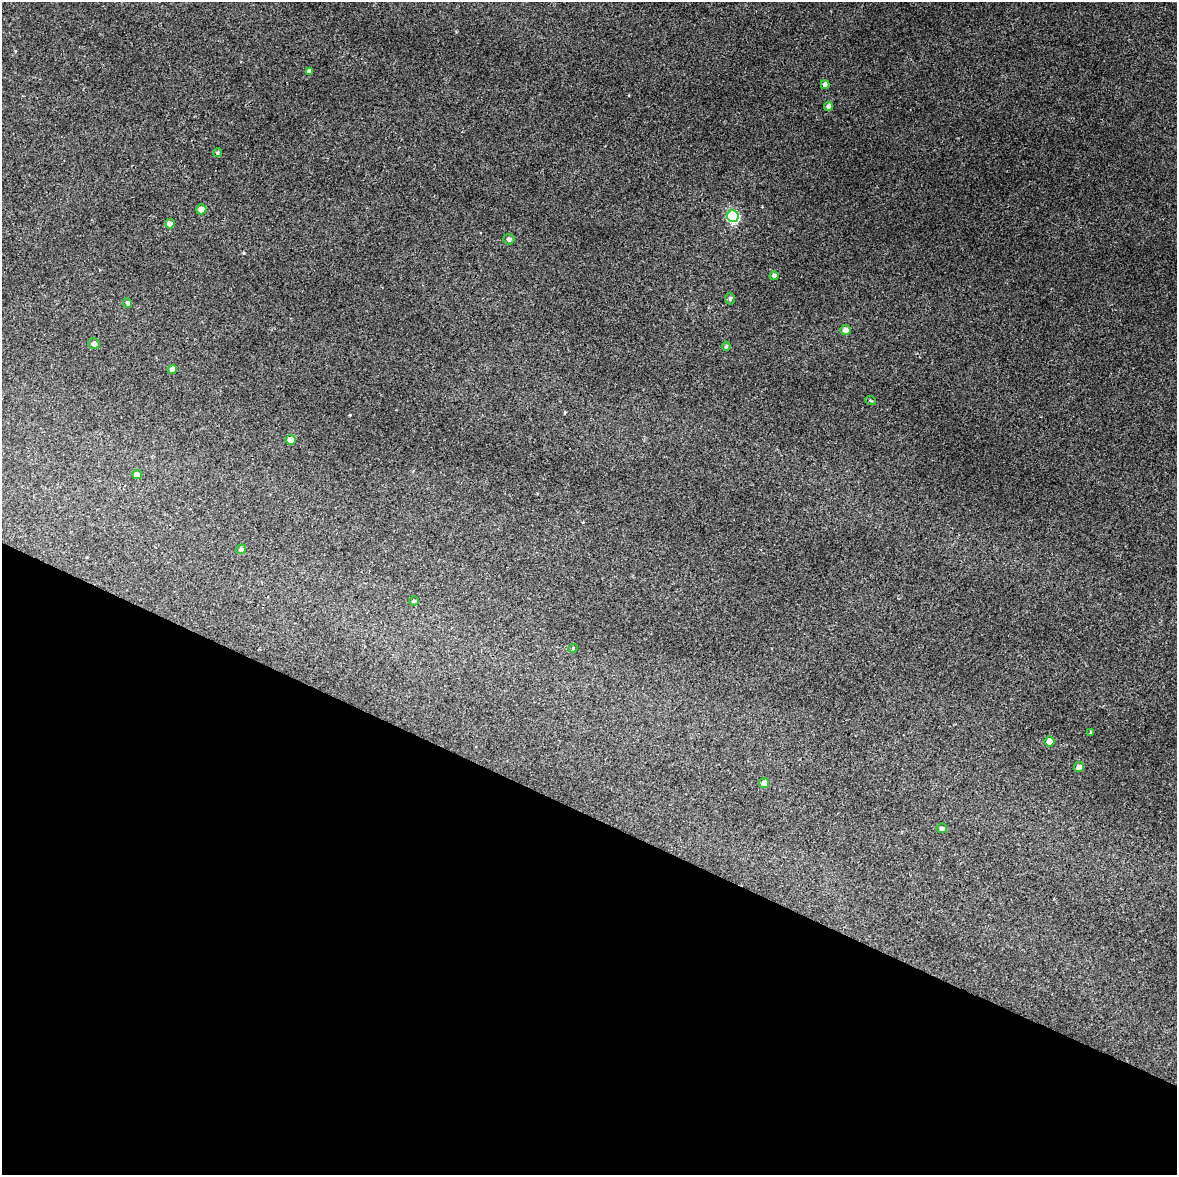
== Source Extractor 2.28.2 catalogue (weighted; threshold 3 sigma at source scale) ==
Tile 11 of 4 x 3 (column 3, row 3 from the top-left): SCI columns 2356-3530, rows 257-1429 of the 4707 x 4001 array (HDU 1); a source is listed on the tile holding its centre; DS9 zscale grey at full resolution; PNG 1179 x 1177 px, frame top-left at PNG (2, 2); each listed source drawn as its Kron ellipse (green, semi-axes under 4 px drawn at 4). Shown black and unused: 31% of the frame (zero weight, under 3 of 4 exposures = <1% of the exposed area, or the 3 px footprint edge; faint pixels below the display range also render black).
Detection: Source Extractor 2.28.2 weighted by HDU 2 'WHT'; one run over the whole footprint, this tile lists its part. Background 0.0298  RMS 0.0061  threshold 0.0274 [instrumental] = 3 sigma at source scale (4.5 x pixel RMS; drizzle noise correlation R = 1.50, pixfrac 1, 0.0396/0.0396 arcsec/px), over >= 5 px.
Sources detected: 26; all 26 listed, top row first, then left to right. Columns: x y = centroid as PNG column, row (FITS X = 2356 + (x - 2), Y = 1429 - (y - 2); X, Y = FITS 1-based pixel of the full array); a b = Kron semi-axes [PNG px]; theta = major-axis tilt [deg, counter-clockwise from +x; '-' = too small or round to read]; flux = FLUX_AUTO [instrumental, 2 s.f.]
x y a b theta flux
309 71 4 4 - 2.4
825 85 4 4 - 2.9
829 106 4 4 - 2.4
217 153 4 4 - 0.88
201 209 5 5 - 3.4
733 216 6 6 - 60
170 224 5 4 - 3.3
509 239 5 5 - 1.8
774 276 4 4 - 1.9
730 299 6 4 87 1.2
128 303 5 4 - 1.4
845 330 5 5 - 3.3
94 344 6 5 - 2.1
726 346 4 4 - 1
172 369 4 4 - 4.4
871 401 5 3 - 0.58
291 440 5 5 - 9.3
137 475 5 4 - 3.7
241 549 5 4 - 1.7
414 601 4 4 - 1
573 648 4 4 - 0.63
1091 732 4 3 - 0.89
1050 742 5 5 - 5.1
1079 767 5 4 - 3.1
764 783 5 5 - 3.3
942 828 5 5 - 1.4